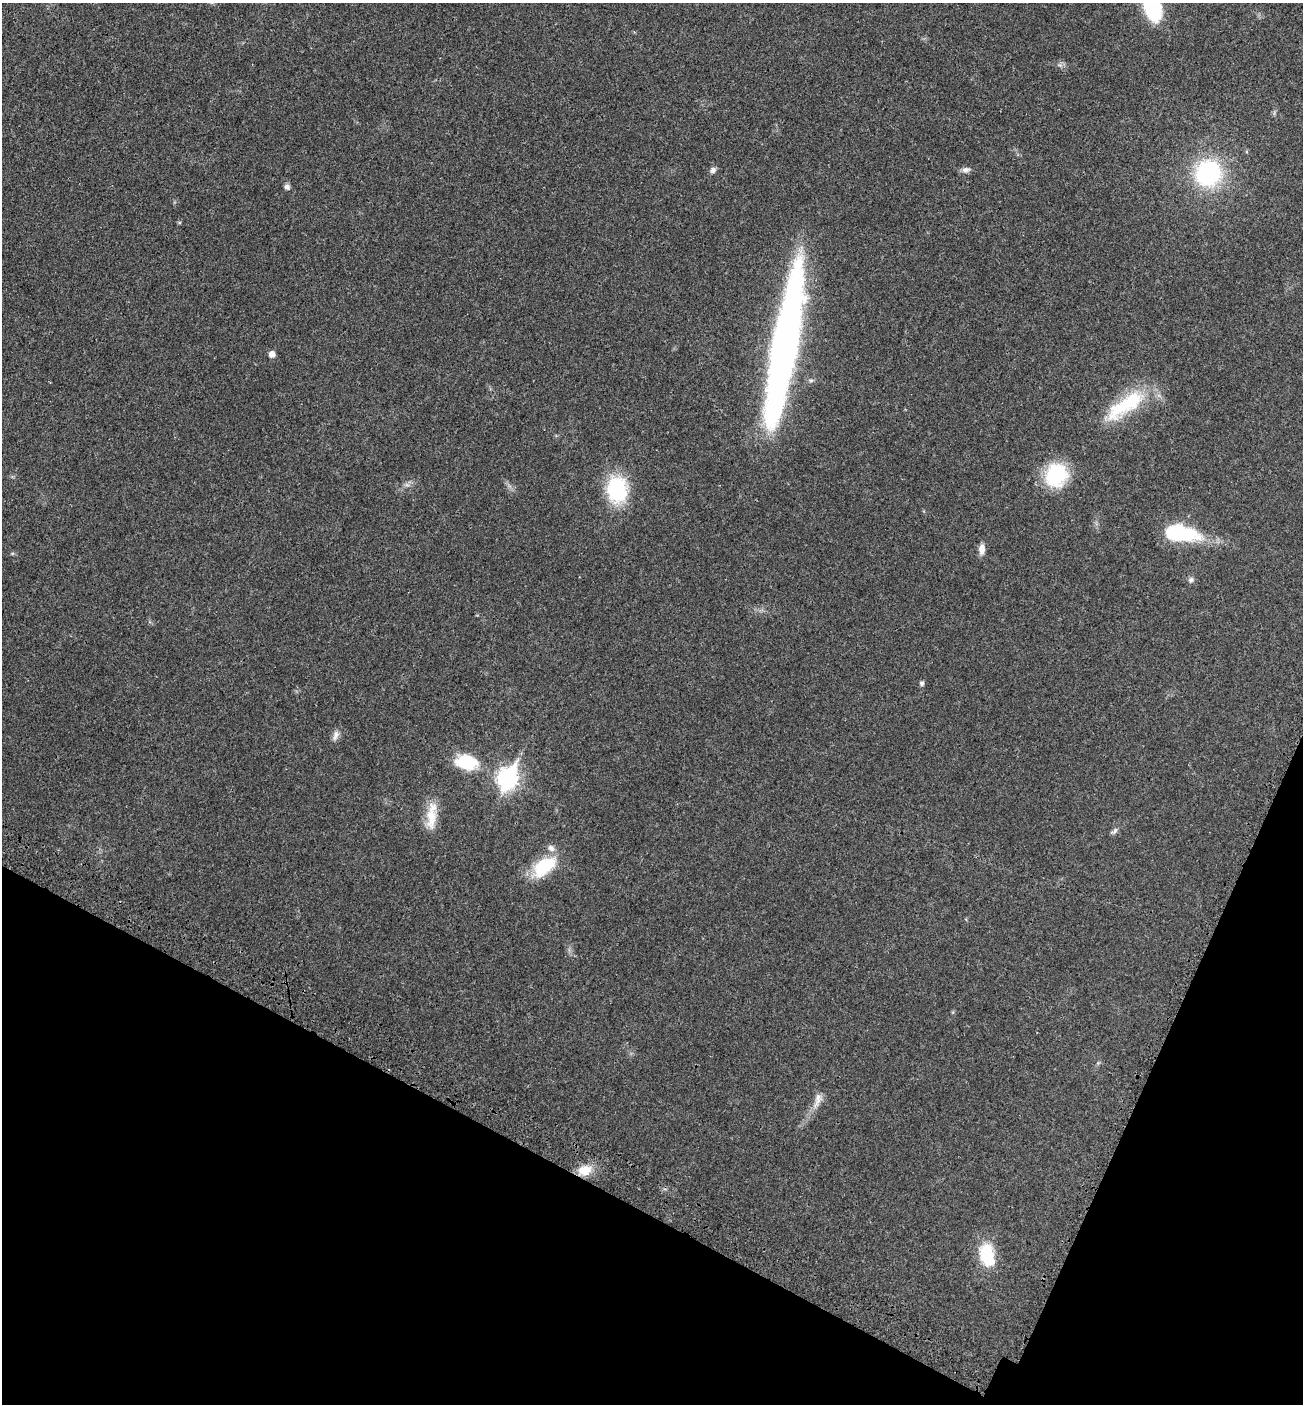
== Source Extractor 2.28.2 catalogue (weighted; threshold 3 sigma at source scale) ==
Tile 15 of 4 x 4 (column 3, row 4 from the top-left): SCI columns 2841-4141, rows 107-1508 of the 5815 x 5821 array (HDU 1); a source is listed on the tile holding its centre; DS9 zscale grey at full resolution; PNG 1305 x 1406 px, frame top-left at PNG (2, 3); no overlay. Shown black and unused: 20% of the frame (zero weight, under 3 of 4 exposures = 8% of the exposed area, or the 3 px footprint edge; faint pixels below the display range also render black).
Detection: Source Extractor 2.28.2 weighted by HDU 2 'WHT'; one run over the whole footprint, this tile lists its part. Background 0.0234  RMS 0.0035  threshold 0.0157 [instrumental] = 3 sigma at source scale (4.5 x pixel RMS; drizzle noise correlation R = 1.50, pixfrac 1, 0.05/0.05 arcsec/px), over >= 5 px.
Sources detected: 25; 1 inside a brighter object's white glare — not listed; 1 inside a brighter listed object's ellipse — not listed separately; the other 23 listed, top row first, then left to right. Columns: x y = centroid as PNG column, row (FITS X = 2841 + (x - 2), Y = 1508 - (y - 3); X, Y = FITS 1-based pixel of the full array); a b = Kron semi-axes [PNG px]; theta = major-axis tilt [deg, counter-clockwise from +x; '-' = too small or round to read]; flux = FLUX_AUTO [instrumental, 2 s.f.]
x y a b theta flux
1152 7 25 14 -74 33
713 170 8 7 - 1.1
966 170 11 6 8 1.4
1208 173 25 24 - 39
287 187 7 6 - 1.1
784 346 141 19 80 230
272 354 5 5 - 2.4
1125 405 59 19 34 23
1056 475 29 25 67 18
617 490 24 18 -87 27
1176 532 26 12 -4 29
982 549 12 7 86 2.4
1191 580 7 7 - 0.93
922 683 5 5 - 0.94
335 735 15 7 75 1.7
466 762 28 17 -12 13
507 778 10 8 61 160
432 816 41 12 85 7.6
1115 831 11 6 47 0.95
544 866 28 16 39 17
817 1100 23 8 76 3
585 1170 18 13 16 5.8
987 1255 28 17 -75 14
Isophote crosses this tile's border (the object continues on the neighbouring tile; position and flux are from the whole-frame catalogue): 1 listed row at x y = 1152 7